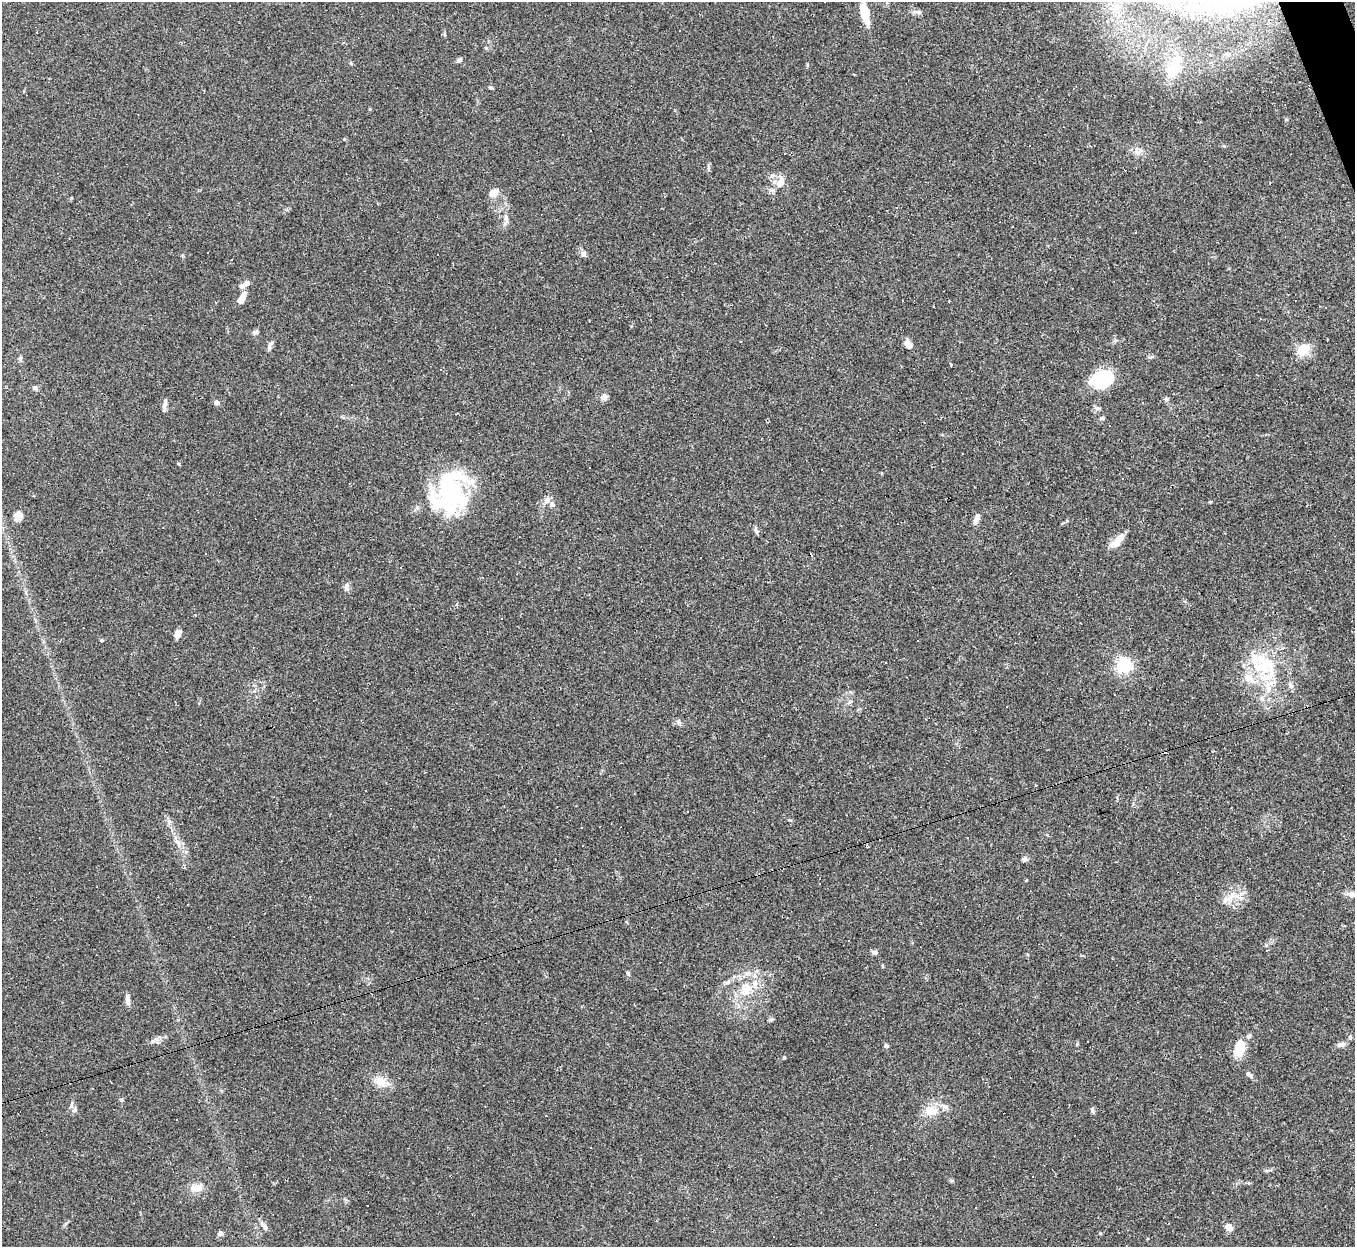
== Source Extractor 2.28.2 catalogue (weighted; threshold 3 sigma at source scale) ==
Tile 10 of 4 x 4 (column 2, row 3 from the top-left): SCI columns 1354-2706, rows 1517-2761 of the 5412 x 5396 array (HDU 1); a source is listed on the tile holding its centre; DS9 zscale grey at full resolution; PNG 1357 x 1249 px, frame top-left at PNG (2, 2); no overlay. Shown black and unused: <1% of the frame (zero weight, under 2 of 3 exposures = <1% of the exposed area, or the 3 px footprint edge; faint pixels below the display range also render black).
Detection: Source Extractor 2.28.2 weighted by HDU 2 'WHT'; one run over the whole footprint, this tile lists its part. Background 0.0861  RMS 0.0075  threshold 0.0339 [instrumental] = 3 sigma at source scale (4.5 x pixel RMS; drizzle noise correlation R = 1.50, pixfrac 1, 0.05/0.05 arcsec/px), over >= 5 px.
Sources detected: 124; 30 cosmic-ray / hot-pixel residue — not listed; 11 inside a brighter listed object's ellipse — not listed separately; the other 83 listed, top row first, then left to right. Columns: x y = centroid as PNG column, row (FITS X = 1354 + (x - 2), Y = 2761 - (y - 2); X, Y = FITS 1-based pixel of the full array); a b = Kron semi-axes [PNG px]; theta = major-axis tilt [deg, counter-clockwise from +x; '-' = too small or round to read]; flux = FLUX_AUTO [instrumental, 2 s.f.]
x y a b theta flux
919 12 6 6 - 1.5
864 13 24 8 -77 16
343 42 4 3 - 0.83
459 60 7 4 38 2.2
1173 69 33 17 64 23
491 87 5 4 - 1.2
344 139 5 3 - 0.6
1138 152 9 7 -16 3.5
780 182 16 9 65 7.9
493 193 10 8 35 6.2
506 218 11 6 -86 3.1
1135 232 3 2 - 0.48
208 252 2 2 - 0.61
583 254 8 7 - 2.4
245 284 15 6 36 4.3
242 298 15 6 61 7.3
255 332 8 5 11 1.9
908 344 7 5 -55 8.7
270 346 13 5 67 2.5
1303 350 17 13 36 12
1150 357 8 3 5 1.1
20 359 7 5 88 1.5
1103 379 21 19 25 32
35 388 7 6 - 1.9
604 397 8 7 - 3.7
1166 399 6 5 - 1.3
216 403 4 4 - 4.4
165 405 15 5 79 2.8
1098 408 7 5 -6 1.7
1102 418 6 5 - 1.3
178 464 4 3 - 0.82
822 469 3 2 - 0.88
450 493 48 40 -87 84
547 500 9 8 - 3.4
1210 502 4 3 - 0.64
17 515 14 9 54 4.9
976 520 15 6 67 3.6
756 530 9 5 -65 1.6
1117 541 20 8 48 9.4
346 587 13 6 -87 2.7
178 633 10 6 61 4.9
102 640 4 4 - 0.8
918 641 3 2 - 0.73
253 647 3 2 - 0.5
1256 664 40 17 -59 32
1124 665 6 6 - 180
1290 685 10 5 -50 2.2
850 702 6 4 18 1.1
1007 706 2 2 - 0.54
366 790 3 3 - 2.9
1117 798 5 3 - 0.96
599 826 3 2 - 0.68
581 828 3 2 - 0.43
178 843 12 6 -71 3.9
1025 859 7 6 - 2.1
281 861 2 2 - 0.63
1351 894 7 6 - 4.7
1231 896 22 8 53 8.8
874 952 7 5 -11 2.1
628 973 5 5 - 1.1
728 982 7 4 45 1.8
746 989 19 14 89 16
127 1000 13 5 -85 3.4
771 1019 8 3 11 1
1350 1037 5 5 - 1.1
154 1040 15 5 30 3.2
1341 1044 11 6 15 2.9
886 1046 6 5 - 1.3
1240 1047 22 10 81 16
784 1057 4 4 - 0.79
1248 1074 7 5 -84 1.7
380 1082 18 13 -28 9.5
122 1100 6 4 -89 1
945 1106 16 6 -24 4
75 1110 8 5 43 1.9
1092 1110 8 5 -90 1.5
931 1111 13 10 -8 13
994 1156 2 2 - 0.38
1267 1170 7 4 18 1.3
196 1188 14 10 2 7.9
1229 1227 8 7 - 5.6
265 1228 7 5 -70 1.7
220 1233 6 6 - 2.5
Unlisted compact peaks at least as high as the median listed source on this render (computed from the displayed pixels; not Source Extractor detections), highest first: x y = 1077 1044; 678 722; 486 48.